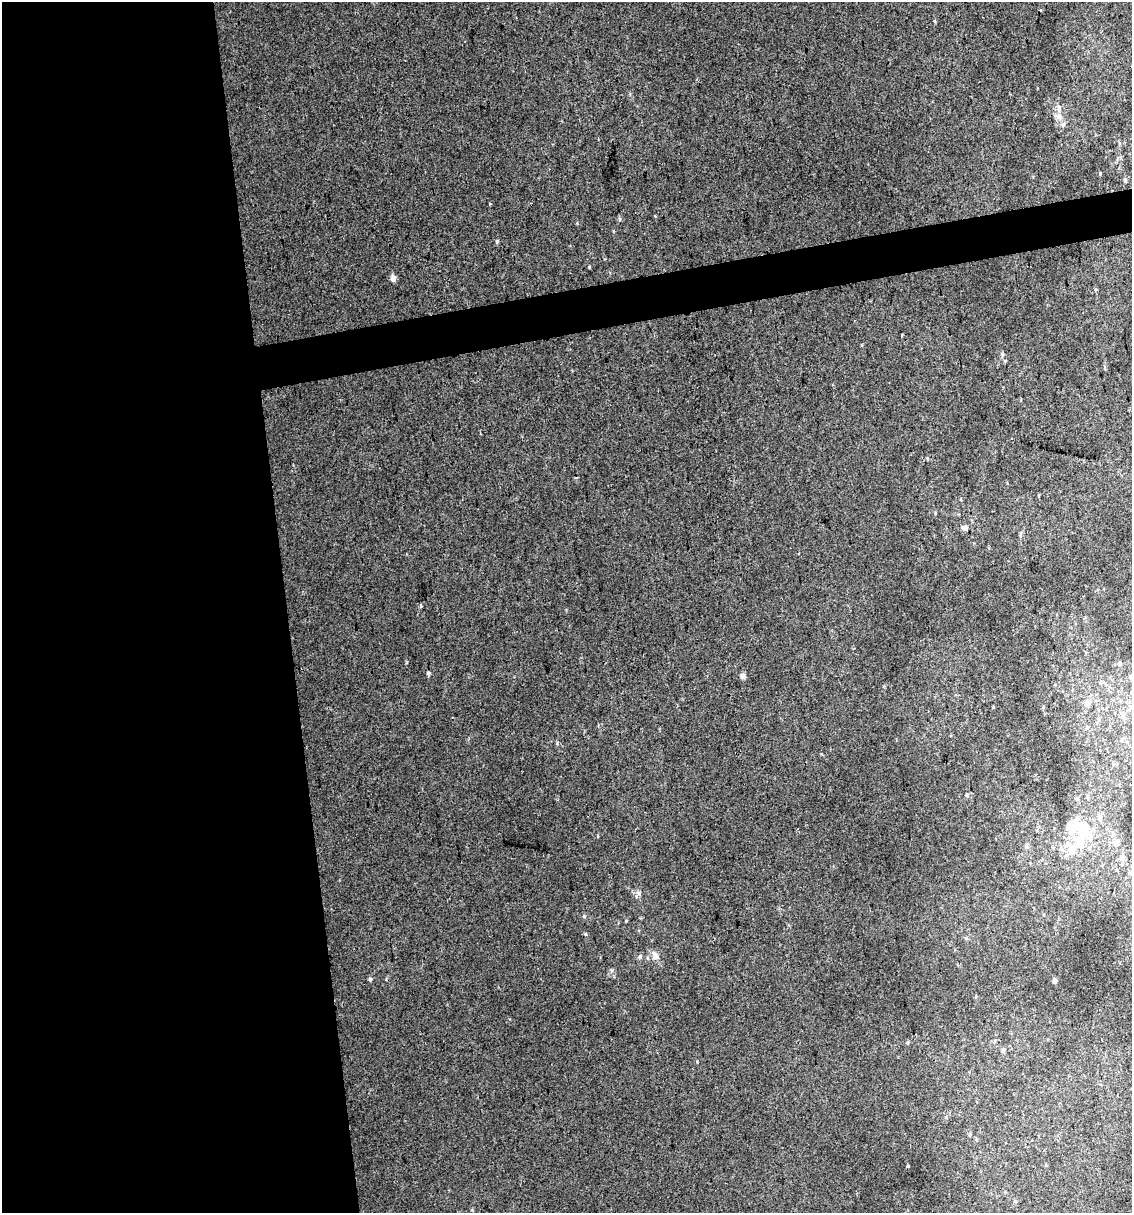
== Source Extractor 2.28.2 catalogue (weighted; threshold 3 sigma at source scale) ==
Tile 9 of 4 x 4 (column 1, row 3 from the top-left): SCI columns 25-1154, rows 1212-2422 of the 4616 x 4845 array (HDU 1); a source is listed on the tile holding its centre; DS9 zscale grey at full resolution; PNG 1134 x 1215 px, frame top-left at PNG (2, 2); no overlay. Shown black and unused: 28% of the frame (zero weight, under 2 of 3 exposures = <1% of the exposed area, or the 3 px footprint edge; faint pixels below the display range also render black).
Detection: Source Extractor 2.28.2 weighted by HDU 2 'WHT'; one run over the whole footprint, this tile lists its part. Background 0.0207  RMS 0.007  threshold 0.0314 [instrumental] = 3 sigma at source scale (4.5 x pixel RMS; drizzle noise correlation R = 1.50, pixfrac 1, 0.0396/0.0396 arcsec/px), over >= 5 px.
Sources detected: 51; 1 inside a brighter object's white glare — not listed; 5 inside a brighter listed object's ellipse — not listed separately; the other 45 listed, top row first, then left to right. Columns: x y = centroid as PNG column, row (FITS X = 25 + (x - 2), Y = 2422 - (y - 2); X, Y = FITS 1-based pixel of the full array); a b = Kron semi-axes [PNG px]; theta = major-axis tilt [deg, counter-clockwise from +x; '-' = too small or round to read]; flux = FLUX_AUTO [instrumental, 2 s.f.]
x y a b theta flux
935 21 5 3 - 0.7
1059 116 9 8 - 4
1063 125 8 5 63 1.8
1100 174 5 3 - 0.62
1125 180 6 5 - 1.1
490 204 3 3 - 1.4
497 241 5 4 - 0.96
589 267 3 3 - 0.65
393 278 7 6 - 3.3
902 335 3 2 - 1
1002 354 6 4 -90 1
576 478 3 3 - 0.75
935 513 5 3 - 0.59
965 528 11 6 -15 2.6
1020 535 6 4 88 1.1
421 606 3 3 - 1.8
1120 664 6 5 - 1.8
428 673 4 4 - 1.3
743 676 6 6 - 2.2
1130 677 7 6 - 1.8
1087 703 9 7 80 3.8
1123 716 7 6 - 2.4
1098 720 10 3 64 1.4
1122 740 10 2 54 0.98
822 754 3 3 - 0.71
966 795 4 4 - 0.74
1088 797 6 4 -71 0.9
1100 817 7 6 - 2.9
1084 830 20 14 -82 23
1116 843 9 7 -59 2.7
1027 846 7 4 -89 1.2
1062 849 9 6 -54 2.9
1072 850 10 9 - 7.7
1122 857 7 6 - 3.6
639 893 7 4 -89 1.5
584 916 5 5 - 0.92
585 934 5 3 - 0.69
655 955 16 8 -54 4.3
640 957 6 6 - 1.7
370 979 5 4 - 1.3
1055 981 5 5 - 1.5
907 1043 5 4 - 0.73
1003 1050 6 5 - 1.7
970 1135 5 4 - 0.78
908 1166 3 3 - 1.6
Isophote crosses this tile's border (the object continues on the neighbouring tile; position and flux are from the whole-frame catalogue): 1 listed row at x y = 1130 677
Unlisted compact peaks at least as high as the median listed source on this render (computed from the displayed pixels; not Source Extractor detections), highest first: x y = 620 219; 557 743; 927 458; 697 1062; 406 663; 598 836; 862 345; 993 707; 614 976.